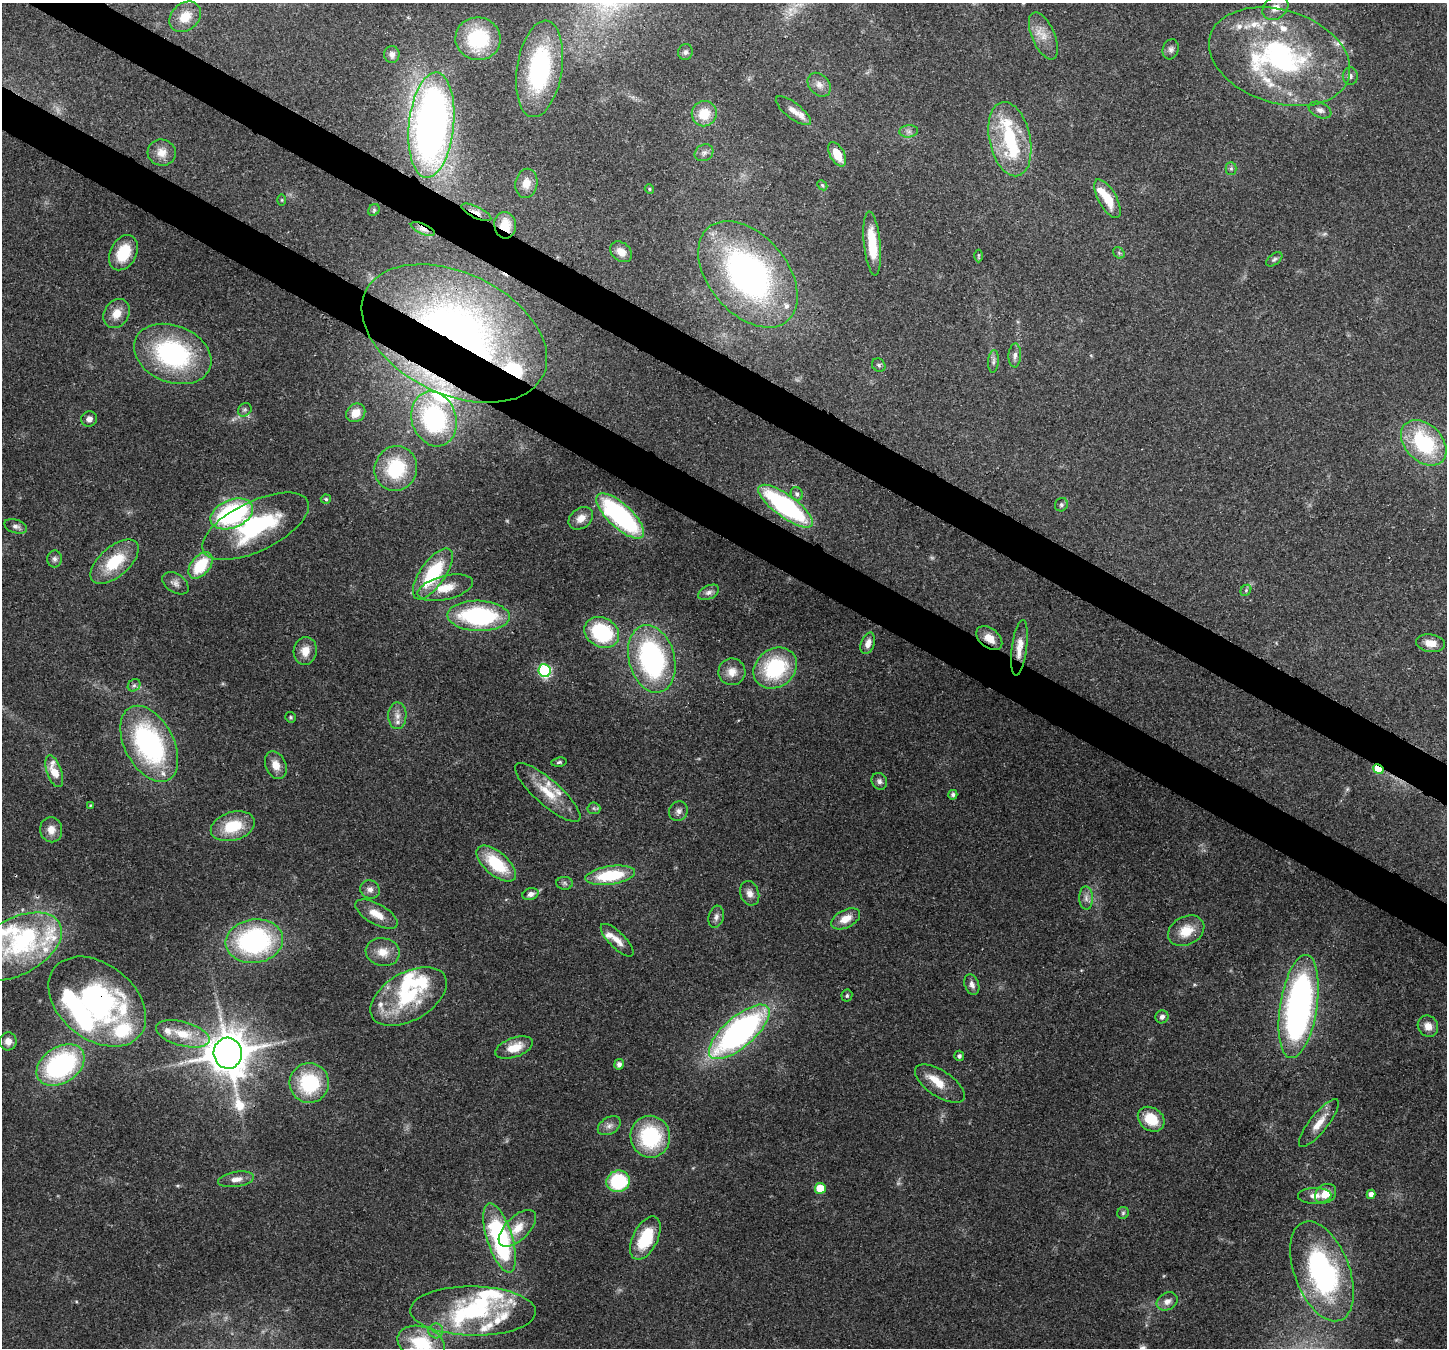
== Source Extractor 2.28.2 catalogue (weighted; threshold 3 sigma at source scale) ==
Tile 11 of 4 x 4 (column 3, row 3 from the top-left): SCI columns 2965-4409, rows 1705-3050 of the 5923 x 6035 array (HDU 1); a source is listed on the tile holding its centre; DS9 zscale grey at full resolution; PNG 1449 x 1350 px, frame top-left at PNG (2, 3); each listed source drawn as its Kron ellipse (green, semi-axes under 4 px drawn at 4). Shown black and unused: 6% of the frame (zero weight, under 3 of 4 exposures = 8% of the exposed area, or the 3 px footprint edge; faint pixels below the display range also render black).
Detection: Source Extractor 2.28.2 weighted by HDU 2 'WHT'; one run over the whole footprint, this tile lists its part. Background 0.121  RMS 0.0044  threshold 0.0197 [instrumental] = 3 sigma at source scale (4.5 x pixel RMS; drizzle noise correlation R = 1.50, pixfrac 1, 0.0396/0.0396 arcsec/px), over >= 5 px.
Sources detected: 186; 3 too faint to see at this stretch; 3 inside a brighter object's white glare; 1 cosmic-ray / hot-pixel residue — neither listed nor drawn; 35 inside a brighter listed object's ellipse — not listed separately; the other 144 listed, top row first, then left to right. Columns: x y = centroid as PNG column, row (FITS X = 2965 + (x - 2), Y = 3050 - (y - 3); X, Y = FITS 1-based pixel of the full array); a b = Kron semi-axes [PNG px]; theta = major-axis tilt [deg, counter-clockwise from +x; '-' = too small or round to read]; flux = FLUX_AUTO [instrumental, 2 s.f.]
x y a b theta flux
1275 8 14 11 37 4.2
185 17 17 13 42 8.4
1043 36 25 11 -66 6.5
478 39 23 21 -7 30
1171 49 10 8 71 1.7
685 52 8 7 - 1.4
392 54 8 7 - 2.3
1280 57 72 46 -17 98
540 69 49 22 81 56
1350 76 8 7 - 1.8
819 85 13 10 -47 3.1
1320 110 12 7 -23 2.1
793 111 21 8 -37 3.7
704 114 12 12 - 9.6
431 125 53 22 84 280
909 131 9 6 5 1.6
1010 139 38 20 -78 30
162 153 14 13 - 4.7
704 153 10 8 30 1.9
837 154 13 7 -62 8.7
1231 168 6 5 - 0.98
526 183 15 11 80 5.2
822 185 6 4 -45 0.66
649 189 5 4 - 0.57
1107 199 22 9 -61 11
282 200 5 3 - 0.42
374 210 6 5 - 0.68
476 212 16 5 -26 2.9
505 225 13 11 -81 8.8
423 229 13 5 -22 2.1
872 243 32 8 -84 15
621 252 12 9 -40 4.4
123 253 19 13 62 15
1119 253 6 5 - 0.77
978 256 6 4 90 0.6
1274 259 9 5 37 1.1
748 274 61 39 -49 150
117 313 15 12 57 5.9
454 333 98 61 -25 300
173 354 40 28 -22 68
1015 355 12 6 87 2
993 361 11 5 86 1.4
879 365 7 6 - 1.1
245 410 7 6 - 1.1
356 413 10 8 41 5.8
89 419 8 7 - 2
434 419 28 22 -72 62
1424 443 26 18 -45 40
396 468 23 21 70 31
797 494 7 6 - 1.3
326 499 5 4 - 0.59
1061 505 7 6 - 1.2
785 506 33 11 -36 75
232 514 22 14 22 66
620 516 31 12 -43 73
581 518 13 10 36 4.3
16 526 11 6 -18 2
255 526 58 25 26 50
54 559 8 7 - 1.5
115 562 29 15 41 19
200 565 15 9 51 19
433 574 30 12 55 31
175 583 14 9 -34 2.6
445 588 28 12 14 9.8
1246 590 6 4 48 0.76
709 592 11 6 27 1.8
479 616 31 15 -2 57
602 632 18 14 -29 37
989 638 15 9 -39 5.4
868 643 11 6 70 3.4
1430 643 14 9 -7 4.9
1019 648 28 7 83 5.6
305 651 14 11 77 5.7
652 659 34 23 -75 81
775 668 23 19 37 39
545 670 6 6 - 65
732 672 13 13 - 5.4
134 685 7 5 42 1
397 716 13 9 90 3.5
291 717 5 5 - 0.7
149 744 41 24 -62 80
559 762 7 4 8 0.82
276 765 14 10 -67 5.2
1378 769 6 4 -31 14
54 771 16 7 -71 9
879 781 9 7 -58 1.6
548 792 42 12 -41 13
953 795 5 4 - 1.4
90 805 4 4 - 0.39
594 808 6 6 - 1
678 811 10 9 - 2.1
233 826 22 14 17 17
51 830 12 11 - 4.6
496 864 24 11 -40 22
610 875 25 9 8 25
565 883 8 6 -2 1.2
370 889 10 9 - 2.5
750 893 13 9 -70 3
530 894 8 5 18 2.6
1086 898 11 7 -89 2.3
376 914 23 10 -29 6.8
716 917 11 7 74 2
846 919 15 9 27 5.9
1186 931 19 14 29 9.7
617 940 22 8 -45 4.7
254 941 29 22 8 77
16 947 49 28 28 45
383 952 17 14 -8 6.5
972 984 10 7 -71 2.2
847 996 6 5 - 0.82
408 997 42 24 30 35
97 1002 54 37 -38 100
1299 1007 52 18 81 170
1162 1017 6 6 - 1.7
1428 1026 11 10 - 4.1
739 1032 38 15 41 150
183 1034 27 12 -15 11
8 1041 9 8 - 3.5
514 1048 20 9 19 8.6
228 1053 15 14 - 1600
959 1056 5 5 - 1
619 1064 5 5 - 2.1
61 1065 26 18 34 75
309 1083 20 19 - 32
940 1084 29 13 -34 8.1
1151 1119 14 11 -36 12
1319 1123 30 9 51 6.8
609 1126 12 8 31 2.5
650 1137 21 20 - 36
236 1179 18 7 9 3.8
618 1181 12 10 17 31
820 1188 5 5 - 12
1326 1194 11 9 37 6.2
1371 1194 5 4 - 2.6
1315 1196 17 8 3 3.4
1123 1213 6 6 - 0.85
517 1228 23 11 44 7.8
500 1238 36 12 -73 72
645 1238 23 12 64 21
1322 1271 52 27 -69 89
1167 1301 11 8 29 3.1
473 1311 63 24 -1 46
436 1331 7 7 - 1.8
421 1343 24 16 -19 22
Overlapping masked pixels (flux is a lower limit): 12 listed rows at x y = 476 212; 505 225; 423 229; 454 333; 434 419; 785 506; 620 516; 989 638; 149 744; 1378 769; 97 1002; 228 1053
Isophote crosses this tile's border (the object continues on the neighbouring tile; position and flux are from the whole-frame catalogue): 1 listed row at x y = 421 1343